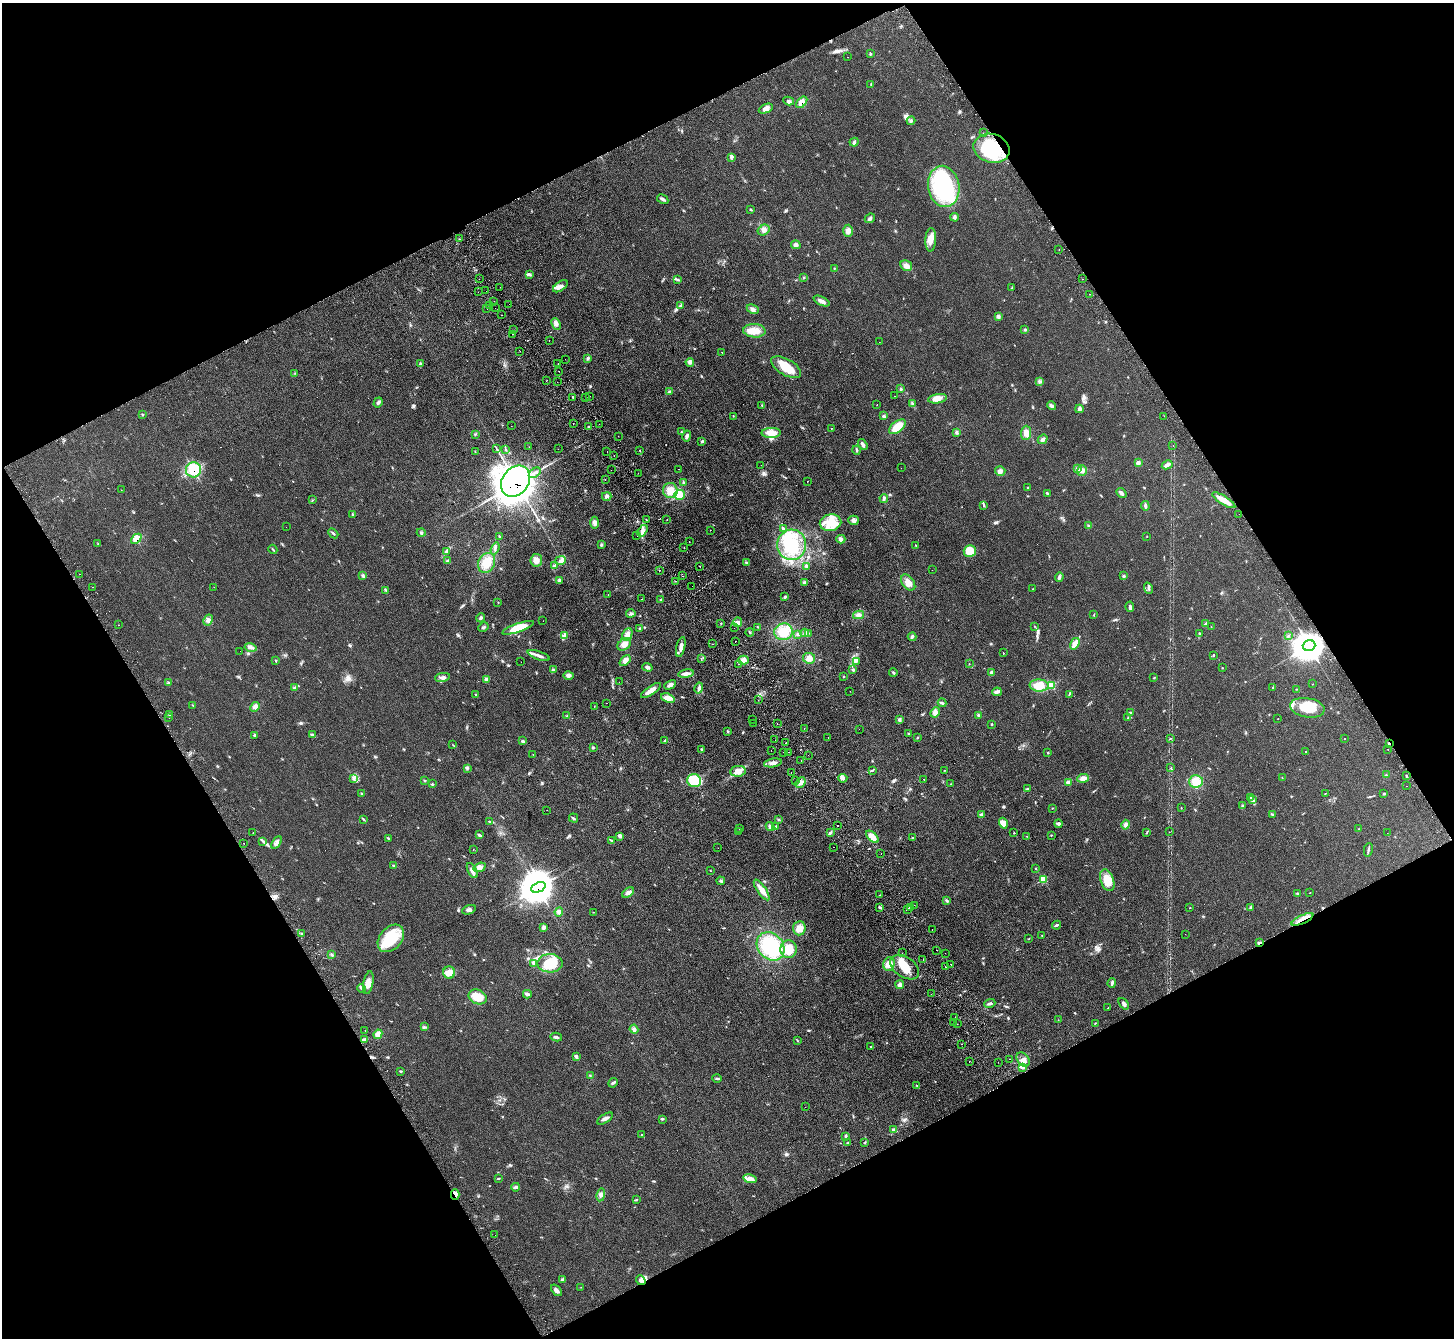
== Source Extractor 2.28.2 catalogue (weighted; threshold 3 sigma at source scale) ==
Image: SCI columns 48-5853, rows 189-5529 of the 5902 x 5856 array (HDU 1 of 3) = the unmasked area's bounding box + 8 px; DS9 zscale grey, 4 x 4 block average (1 PNG px = mean of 4 x 4 image px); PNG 1456 x 1340 px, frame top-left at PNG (2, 3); each listed source drawn as its Kron ellipse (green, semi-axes under 4 px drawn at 4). Shown black and unused: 47% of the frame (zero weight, under 2 of 3 exposures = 3% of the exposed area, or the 3 px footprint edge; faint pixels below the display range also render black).
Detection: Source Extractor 2.28.2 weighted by HDU 2 'WHT'. Background 0.107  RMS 0.011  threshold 0.0477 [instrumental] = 3 sigma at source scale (4.5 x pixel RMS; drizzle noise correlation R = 1.50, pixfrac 1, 0.05/0.05 arcsec/px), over >= 5 px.
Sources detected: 565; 8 inside a brighter object's white glare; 38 cosmic-ray / hot-pixel residue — neither listed nor drawn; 10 coinciding with a brighter row at this scale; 18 inside a brighter listed object's ellipse — not listed separately; the other 491 listed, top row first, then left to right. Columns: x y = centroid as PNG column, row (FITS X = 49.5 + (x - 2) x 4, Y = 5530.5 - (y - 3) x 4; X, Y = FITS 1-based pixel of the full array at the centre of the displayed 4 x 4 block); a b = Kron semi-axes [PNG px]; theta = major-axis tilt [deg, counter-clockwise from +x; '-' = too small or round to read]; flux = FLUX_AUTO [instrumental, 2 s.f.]
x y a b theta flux
870 54 3 2 - 4.5
848 57 2 2 - 0.98
871 84 3 2 - 3.9
789 101 5 3 - 14
802 102 7 4 48 43
766 109 7 3 23 31
911 121 4 2 - 7.5
983 133 2 2 - 4.9
854 142 4 3 - 10
992 148 18 14 -15 330
731 157 2 2 - 4.7
944 186 21 15 -80 710
663 199 6 3 -28 13
750 209 3 2 - 4
954 217 4 4 - 12
870 218 5 3 - 13
764 230 6 5 - 25
848 231 6 5 - 24
460 239 3 2 - 4.1
931 240 12 5 86 46
796 245 5 4 - 17
1059 249 2 2 - 1.1
906 266 6 5 - 29
834 268 3 2 - 2.7
530 275 3 2 - 8
804 277 2 2 - 3.8
479 279 2 2 - 2.2
677 279 4 2 - 7.9
1082 279 2 2 - 6.8
560 286 8 4 34 31
500 287 2 2 - 1.1
1012 288 3 2 - 4.4
486 291 2 2 - 1.1
478 292 2 2 - 2.1
1090 294 2 2 - 9.9
494 301 2 2 - 1.9
821 301 9 3 -26 25
509 304 2 2 - 0.97
681 305 4 2 - 11
490 306 2 2 - 1.3
487 308 2 2 - 6.5
495 308 2 2 - 1.2
753 309 6 3 -26 18
502 315 2 2 - 1.3
998 316 3 2 - 15
556 324 6 3 -64 19
513 330 2 2 - 3.6
1025 330 3 3 - 6.8
754 331 11 6 -4 75
513 334 2 2 - 1.9
549 340 2 2 - 2.6
879 342 2 2 - 1.2
520 351 2 2 - 3.3
722 352 2 2 - 4
565 359 2 2 - 1.7
588 359 3 2 - 7.4
690 362 4 3 - 13
558 363 2 2 - 2.4
420 364 3 3 - 7.7
786 367 17 8 -30 120
559 371 2 2 - 1.9
295 373 2 2 - 3.1
546 380 2 2 - 1.2
1039 381 2 2 - 2.7
557 382 2 2 - 3.3
901 389 2 2 - 3.7
669 392 4 2 - 7.7
589 396 2 2 - 23
895 396 2 2 - 2.1
573 397 3 2 - 3.5
586 398 2 2 - 4
937 399 9 4 9 35
378 402 5 3 - 11
913 404 2 2 - 3.8
762 405 2 2 - 2.8
877 405 2 2 - 6.7
1051 406 4 3 - 15
1079 409 4 3 - 17
143 415 2 2 - 3.1
733 416 2 2 - 2.1
884 416 3 2 - 10
1164 416 2 2 - 2.7
573 424 2 2 - 2.6
599 424 2 2 - 13
511 426 2 2 - 1.6
588 427 2 2 - 8.5
897 427 10 5 39 98
831 428 2 2 - 3.6
682 432 3 2 - 5
957 432 2 2 - 3
771 433 10 5 1 64
1026 433 7 5 89 40
475 434 2 2 - 3.9
618 436 2 2 - 1.2
687 436 5 3 - 16
1043 439 5 3 - 16
702 442 2 2 - 2.8
863 444 5 3 - 19
1173 445 2 2 - 1.5
529 447 2 2 - 1.2
497 448 2 2 - 3.1
506 449 4 2 - 5
558 449 2 2 - 1.5
640 450 2 2 - 2.2
857 450 4 2 - 8.1
607 451 2 2 - 1.7
475 452 2 2 - 1.9
614 456 2 2 - 1.7
1138 463 3 2 - 23
761 465 2 2 - 2.1
1167 465 5 3 - 25
901 468 2 2 - 0.72
679 469 2 2 - 1.2
1077 469 4 3 - 14
194 470 8 7 - 200
611 470 2 2 - 1
1082 470 5 5 - 26
1000 471 5 4 - 22
535 473 6 2 36 15
638 473 2 2 - 0.87
605 479 2 2 - 5.5
515 481 17 13 53 8400
807 481 2 2 - 4.3
684 483 2 2 - 3
1028 487 2 2 - 5.1
121 490 2 2 - 1.4
670 491 7 7 - 72
1047 493 4 2 - 7.8
1121 493 6 3 -44 17
679 495 5 5 - 97
607 496 5 3 - 12
884 498 4 3 - 12
313 500 3 2 - 2.5
1224 500 13 3 -32 63
984 505 3 2 - 5.3
1145 506 5 3 - 10
353 514 2 2 - 3.4
1239 514 2 2 - 2.6
646 520 2 2 - 2.2
667 520 2 2 - 1.4
853 520 5 4 - 17
594 523 6 4 90 21
831 523 11 8 11 88
1088 525 3 2 - 5.3
286 527 2 2 - 1.3
783 528 4 3 - 7.8
710 530 2 2 - 2.3
643 531 6 2 59 20
333 533 6 2 -42 6.5
421 533 4 2 - 4.9
637 536 2 2 - 1.4
1147 536 2 2 - 1.3
499 537 3 2 - 4.8
136 539 6 4 44 45
841 539 4 4 - 18
689 542 2 2 - 1.6
98 544 2 2 - 3
602 545 4 2 - 6.5
792 545 15 14 - 260
916 545 2 2 - 2.1
495 548 6 3 71 14
684 548 2 2 - 2
273 549 5 2 - 6
970 551 6 6 - 110
446 552 2 2 - 4
536 560 6 5 - 38
561 560 5 4 - 22
448 561 3 2 - 6.5
487 563 10 8 62 96
747 563 3 2 - 8.1
554 565 3 2 - 5.1
700 566 2 2 - 3.5
806 566 4 3 - 10
659 570 2 2 - 2.7
932 570 2 2 - 1.6
79 574 2 2 - 2.5
363 575 4 3 - 8.5
683 576 2 2 - 5.3
1124 576 3 3 - 7.2
1059 577 5 3 - 14
559 581 3 2 - 5.7
675 581 2 2 - 8.2
908 582 9 6 -54 50
805 583 3 3 - 9.1
692 586 2 2 - 2.5
93 587 2 2 - 1.5
214 587 2 2 - 1.3
1149 588 6 2 -71 8.6
1032 589 2 2 - 1.7
386 590 3 2 - 5.7
608 594 2 2 - 6.8
785 597 3 2 - 6.8
642 599 2 2 - 3.6
661 600 2 2 - 3.7
498 602 2 2 - 2.8
1130 607 5 2 - 16
631 613 4 3 - 11
858 615 5 3 - 20
1094 615 2 2 - 2.3
481 618 4 2 - 9.3
208 620 6 3 60 17
543 621 2 2 - 1.1
737 622 5 4 - 23
1206 623 4 2 - 8.6
721 624 2 2 - 2
118 625 2 2 - 6.2
1034 626 2 2 - 2
483 627 5 2 - 6.8
758 627 3 2 - 3
1211 627 2 2 - 2
518 628 16 4 19 120
639 628 2 2 - 3.5
734 628 2 2 - 1.7
750 632 4 2 - 6.1
783 632 9 8 - 83
805 633 4 3 - 14
1199 633 3 2 - 4.7
798 634 4 3 - 8.7
808 634 3 2 - 4.3
564 635 3 2 - 26
627 635 6 4 62 34
1288 636 3 2 - 5.1
912 637 4 2 - 11
735 641 2 2 - 4.5
624 644 7 5 40 38
712 644 2 2 - 5.4
1075 644 6 2 57 69
1309 646 6 5 - 11000
250 647 6 2 -14 12
681 647 10 3 77 37
240 651 2 2 - 1.6
1003 653 2 2 - 2.8
539 655 11 3 -20 25
1213 655 3 2 - 3.6
701 658 2 2 - 2.6
809 658 6 5 - 37
625 660 6 4 41 26
744 660 5 4 - 36
276 661 3 2 - 3.9
521 662 2 2 - 1.6
856 662 3 2 - 4.9
738 664 2 2 - 4.4
969 664 2 2 - 1.6
647 667 5 3 - 17
1222 668 2 2 - 2.7
553 670 3 2 - 3.6
853 670 4 2 - 7
991 672 3 3 - 9.5
893 673 4 2 - 8.3
686 674 8 3 9 25
568 676 5 4 - 17
442 677 8 3 12 19
844 677 3 2 - 3.4
1154 677 2 2 - 3.7
487 679 4 2 - 9
619 682 2 2 - 1.4
168 683 2 2 - 9.7
1313 684 2 2 - 2.4
670 685 6 2 27 17
1039 685 9 6 -2 110
1051 685 2 2 - 110
294 688 2 2 - 5.5
699 688 5 3 - 15
1273 688 4 2 - 7.3
1296 689 2 2 - 1.5
651 690 12 3 34 44
850 691 2 2 - 1.4
997 692 5 3 - 19
1069 694 3 2 - 5.3
476 695 2 2 - 2.4
668 698 7 4 -22 40
758 700 2 2 - 0.98
606 703 2 2 - 4.6
942 703 4 2 - 10
193 705 2 2 - 2.8
594 706 2 2 - 1.2
255 707 5 3 - 22
1307 708 17 9 -10 170
935 712 5 4 - 28
1130 713 2 2 - 11
169 715 2 2 - 7.9
978 715 2 2 - 3.2
567 716 3 2 - 5.5
169 718 2 2 - 1.1
1128 718 3 2 - 5.3
753 719 2 2 - 3.7
1278 719 2 2 - 1.4
899 720 4 3 - 9.2
753 723 2 2 - 3
777 724 2 2 - 6.5
992 724 2 2 - 5.4
804 728 2 2 - 1.8
859 729 2 2 - 1.7
727 731 2 2 - 4.2
909 733 2 2 - 3.3
255 735 4 3 - 10
312 735 4 2 - 6.2
828 738 2 2 - 1.2
918 738 3 2 - 2.6
1170 738 2 2 - 2.4
1344 739 2 2 - 2
775 740 2 2 - 1.1
522 741 4 2 - 8.3
665 741 4 3 - 8.1
786 743 2 2 - 11
1389 743 3 2 - 5.6
453 745 2 2 - 2.6
593 748 3 2 - 5.4
702 749 2 2 - 5.4
1388 749 2 2 - 6.3
771 750 2 2 - 1.2
784 752 2 2 - 3.1
788 752 2 2 - 2
1048 752 3 2 - 4.3
1306 752 2 2 - 4.8
533 754 2 2 - 25
808 755 2 2 - 0.76
801 761 2 2 - 5.6
773 763 9 3 10 34
467 768 2 2 - 5.2
1171 768 2 2 - 4.3
872 770 3 2 - 6.6
945 770 2 2 - 2.5
738 771 7 5 9 47
791 772 2 2 - 1.3
1386 775 2 2 - 3.4
1406 776 2 2 - 4.3
353 778 3 2 - 5.5
843 778 4 3 - 18
1083 778 6 3 7 32
1282 778 2 2 - 2.7
924 779 2 2 - 3.2
425 781 2 2 - 3.4
694 781 7 6 - 180
795 781 2 2 - 22
1196 781 7 6 - 77
1068 782 2 2 - 43
800 783 6 3 49 24
432 784 3 2 - 3.7
951 784 2 2 - 1.4
1407 786 2 2 - 1.5
1027 789 3 2 - 6.5
361 793 2 2 - 2.4
1325 793 4 2 - 2.1
1384 794 2 2 - 6.3
1251 797 3 2 - 6.7
1253 800 3 3 - 10
1242 806 3 2 - 5.5
1052 808 2 2 - 2.8
1181 808 2 2 - 2.3
547 810 2 2 - 1.7
1272 814 3 2 - 7.4
981 815 4 3 - 14
573 818 5 2 - 6.1
364 819 4 2 - 4.9
779 820 2 2 - 3.9
489 822 2 2 - 4.8
1003 823 5 4 - 46
1058 824 4 3 - 16
1126 825 5 4 - 21
770 826 4 3 - 13
776 826 3 2 - 6.9
838 826 2 2 - 31
739 829 2 2 - 1.3
1358 829 2 2 - 1.7
739 832 2 2 - 1.8
830 832 3 2 - 7.4
1169 832 2 2 - 1.4
253 833 2 2 - 14
1014 833 2 2 - 4.5
1146 833 2 2 - 2.8
1387 833 2 2 - 0.75
479 835 4 2 - 8.9
1051 835 3 2 - 3.1
620 836 3 2 - 8.9
1026 836 2 2 - 2.3
872 837 8 4 -45 57
389 838 2 2 - 5.5
912 838 3 2 - 6
611 840 3 2 - 4.3
263 841 2 2 - 2.8
244 843 2 2 - 5.4
276 843 7 4 56 20
833 847 2 2 - 7.6
718 848 2 2 - 0.9
473 849 2 2 - 1.7
1368 850 7 2 77 9.3
881 854 2 2 - 6.3
394 865 2 2 - 3.1
480 867 6 4 20 25
1036 869 2 2 - 2.5
472 871 8 3 -62 27
710 871 2 2 - 2.8
1043 879 2 2 - 120
1107 880 11 6 -68 110
721 881 4 2 - 8.6
538 887 7 4 24 8000
762 890 12 4 -55 51
628 893 7 3 36 23
1310 893 2 2 - 2
1298 894 3 3 - 7.5
880 895 2 2 - 5.9
947 901 4 3 - 8.9
914 905 2 2 - 1.5
879 907 3 2 - 8.5
910 907 3 2 - 20
1190 907 2 2 - 2.7
1251 907 4 2 - 15
907 909 2 2 - 42
469 910 7 3 19 18
559 912 4 3 - 23
593 912 2 2 - 1.8
1302 919 12 2 25 38
1056 925 4 2 - 11
544 927 4 3 - 12
799 928 7 6 - 44
932 929 2 2 - 1.7
301 934 2 2 - 5.6
1185 934 2 2 - 0.8
1042 935 2 2 - 2.2
391 938 15 11 49 260
1028 939 2 2 - 3.3
1259 943 3 2 - 13
770 946 15 12 -47 350
788 949 8 8 - 92
937 950 2 2 - 4.2
902 953 2 2 - 1.4
945 953 2 2 - 1.8
332 955 3 2 - 3.9
923 959 2 2 - 2.6
533 963 3 3 - 8.6
550 963 12 9 -1 160
889 964 7 5 70 56
951 964 2 2 - 1.6
905 967 16 10 -34 110
946 967 2 2 - 13
449 972 6 6 - 42
368 983 11 5 79 46
1112 983 5 2 - 14
900 985 4 4 - 19
361 988 4 2 - 6.4
527 994 4 3 - 18
931 994 2 2 - 1.1
478 997 9 7 -24 110
990 1003 6 2 20 15
1124 1004 6 3 -50 15
1108 1007 2 2 - 3.2
955 1017 2 2 - 2
1058 1020 2 2 - 2.1
953 1022 2 2 - 2
1095 1023 3 2 - 3.2
957 1024 2 2 - 2.8
425 1027 2 2 - 3.9
634 1029 4 4 - 16
365 1031 2 2 - 1.6
378 1034 5 3 - 29
556 1037 6 2 -12 12
364 1040 3 2 - 6.4
797 1041 2 2 - 2.3
961 1044 2 2 - 2.6
870 1046 2 2 - 2.1
576 1057 3 2 - 8.2
1009 1059 2 2 - 2.9
1023 1059 8 5 -53 30
969 1061 2 2 - 2.4
998 1062 2 2 - 3.5
1023 1068 3 3 - 9.6
400 1071 3 2 - 4.6
590 1075 2 2 - 4
717 1078 4 2 - 8.3
613 1083 5 3 - 10
917 1085 2 2 - 2.5
805 1107 2 2 - 0.82
605 1119 9 2 33 25
662 1119 3 2 - 5.5
893 1130 3 2 - 12
641 1134 2 2 - 2.4
845 1136 3 2 - 4.5
865 1142 3 2 - 3
847 1143 3 2 - 4.1
499 1178 2 2 - 3.8
750 1179 7 3 -11 25
516 1187 4 3 - 9.1
455 1194 5 4 - 28
601 1195 6 3 78 19
636 1199 2 2 - 3
495 1235 2 2 - 3
563 1280 2 2 - 4
641 1280 5 4 - 19
581 1287 2 2 - 1.3
556 1290 6 3 -49 19
Overlapping masked pixels (flux is a lower limit): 11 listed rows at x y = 802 102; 992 148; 194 470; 515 481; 136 539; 1309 646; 1389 743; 538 887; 1302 919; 1259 943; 455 1194
Diffuse or blended objects may show on this block-average render without a row.